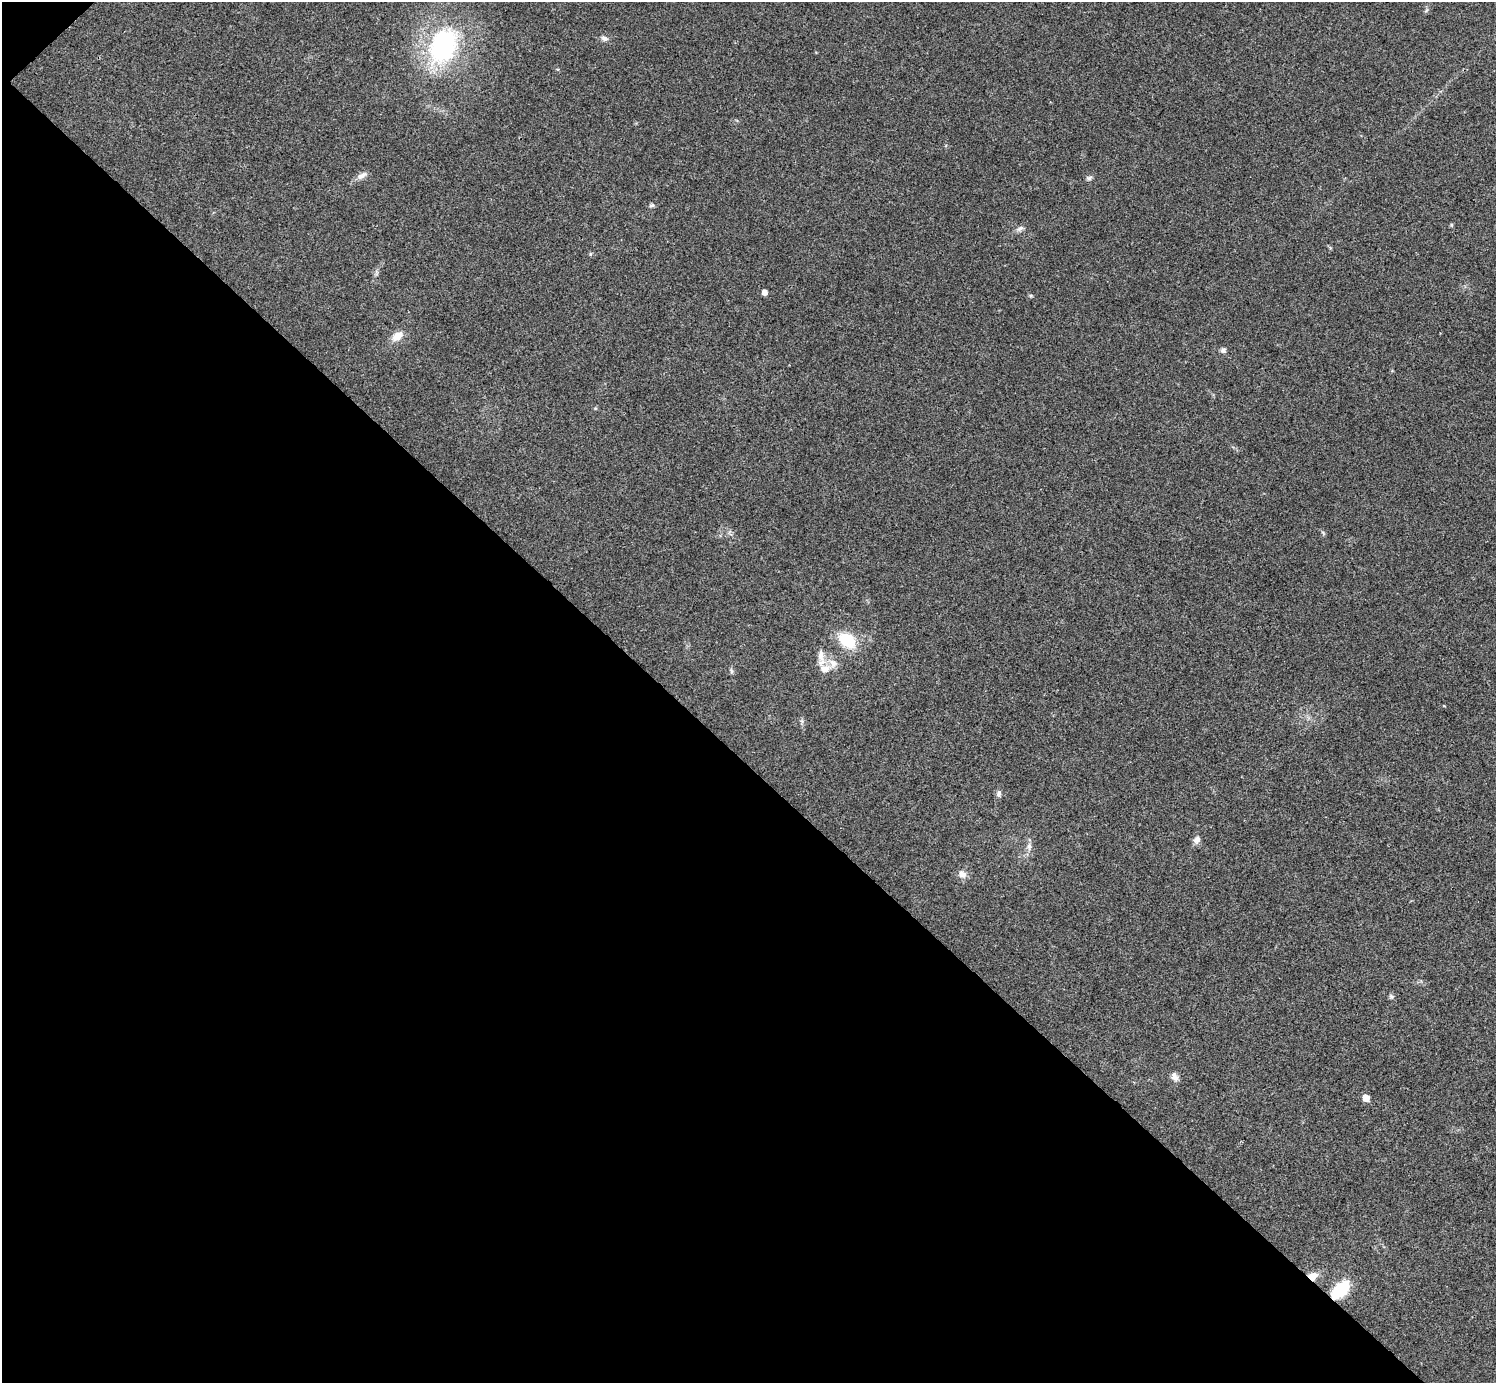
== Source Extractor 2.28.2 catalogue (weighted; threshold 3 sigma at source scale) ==
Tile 9 of 4 x 4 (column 1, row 3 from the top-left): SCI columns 6-1499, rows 1682-3062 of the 5983 x 5983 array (HDU 1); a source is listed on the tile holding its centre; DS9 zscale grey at full resolution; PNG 1498 x 1385 px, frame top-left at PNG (2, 2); no overlay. Shown black and unused: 45% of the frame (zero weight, under 3 of 4 exposures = <1% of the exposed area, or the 3 px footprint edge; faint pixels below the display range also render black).
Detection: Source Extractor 2.28.2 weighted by HDU 2 'WHT'; one run over the whole footprint, this tile lists its part. Background 0.0194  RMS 0.004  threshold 0.0179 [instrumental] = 3 sigma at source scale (4.5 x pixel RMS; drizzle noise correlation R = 1.50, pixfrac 1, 0.05/0.05 arcsec/px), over >= 5 px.
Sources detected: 23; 1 inside a brighter listed object's ellipse — not listed separately; the other 22 listed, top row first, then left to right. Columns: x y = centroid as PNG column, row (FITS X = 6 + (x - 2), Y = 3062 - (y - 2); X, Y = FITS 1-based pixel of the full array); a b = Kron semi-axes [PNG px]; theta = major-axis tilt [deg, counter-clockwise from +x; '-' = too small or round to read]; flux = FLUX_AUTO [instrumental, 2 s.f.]
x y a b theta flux
604 38 9 6 -18 1.4
443 46 35 25 66 56
361 175 16 6 29 2.1
1089 178 7 5 18 0.9
652 205 7 5 13 0.78
1020 228 11 6 32 1.3
765 292 4 4 - 2
397 336 13 8 34 4.4
1223 350 7 6 - 1
847 640 16 11 -39 16
821 656 17 8 -88 3.1
825 669 15 9 11 3.7
731 671 7 4 -71 0.64
999 794 9 7 77 1.2
1197 839 9 8 - 1.8
1029 846 10 7 -81 1.7
962 874 11 8 -25 2.4
1391 996 6 5 - 0.72
1175 1077 11 8 -58 1.8
1366 1098 5 5 - 5
1312 1276 10 8 20 4
1341 1290 20 11 45 18
Overlapping masked pixels (flux is a lower limit): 2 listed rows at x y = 1312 1276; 1341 1290